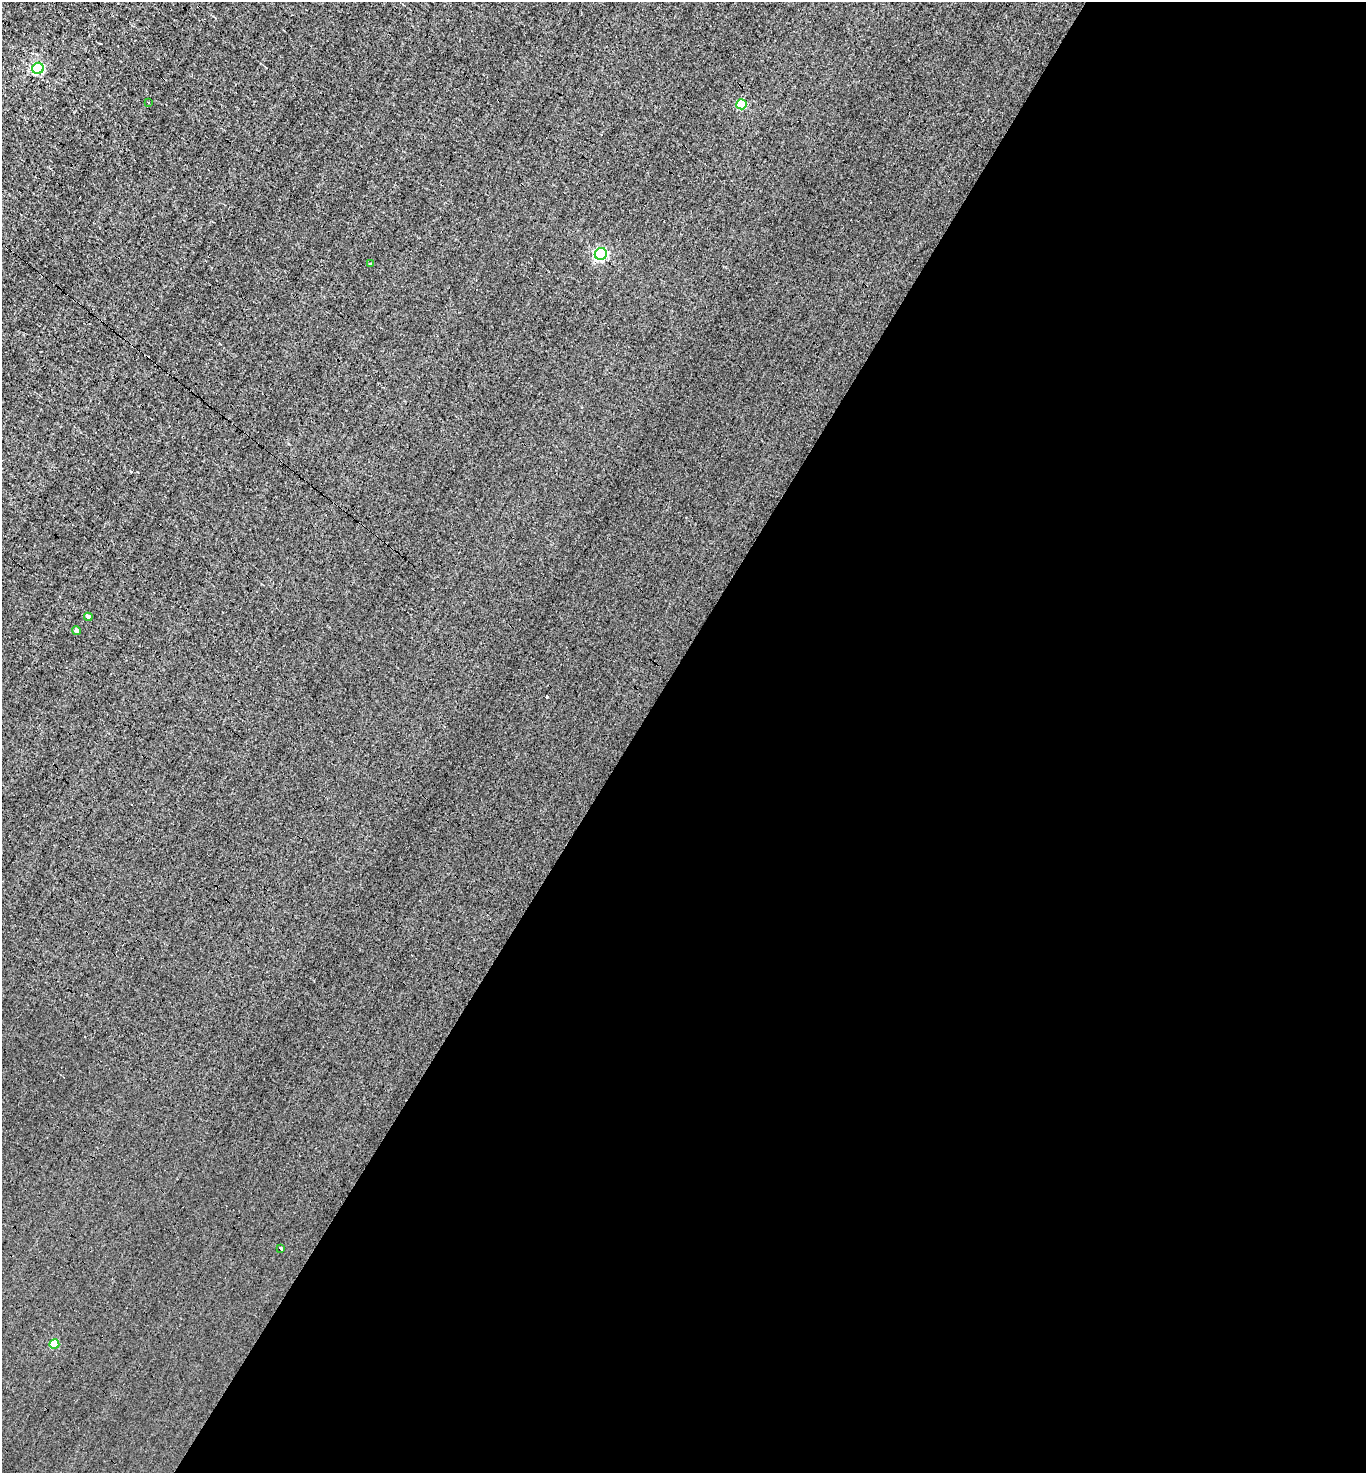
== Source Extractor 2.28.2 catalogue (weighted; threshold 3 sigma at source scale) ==
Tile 12 of 4 x 4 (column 4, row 3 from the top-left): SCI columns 4237-5600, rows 1471-2941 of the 5884 x 5882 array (HDU 1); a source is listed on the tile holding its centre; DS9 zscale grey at full resolution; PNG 1368 x 1475 px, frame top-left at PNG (2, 2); each listed source drawn as its Kron ellipse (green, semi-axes under 4 px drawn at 4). Shown black and unused: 54% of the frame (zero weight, under 3 of 4 exposures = <1% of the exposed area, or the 3 px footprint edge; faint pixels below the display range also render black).
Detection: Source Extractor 2.28.2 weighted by HDU 2 'WHT'; one run over the whole footprint, this tile lists its part. Background -8.04e-04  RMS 0.037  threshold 0.168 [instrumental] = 3 sigma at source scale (4.5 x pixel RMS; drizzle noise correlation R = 1.50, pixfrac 1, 0.05/0.05 arcsec/px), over >= 5 px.
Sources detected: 11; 2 cosmic-ray / hot-pixel residue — neither listed nor drawn; the other 9 listed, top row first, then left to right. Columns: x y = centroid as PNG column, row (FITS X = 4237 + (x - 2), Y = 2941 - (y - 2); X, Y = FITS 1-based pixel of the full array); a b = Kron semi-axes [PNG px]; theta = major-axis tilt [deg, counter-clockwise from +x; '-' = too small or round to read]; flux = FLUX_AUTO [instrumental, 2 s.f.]
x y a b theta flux
38 68 6 5 - 420
149 103 3 2 - 3.2
742 104 5 5 - 170
601 254 6 6 - 640
371 264 4 3 - 5.1
88 617 4 4 - 21
76 630 4 4 - 15
280 1249 3 3 - 84
54 1344 5 5 - 94